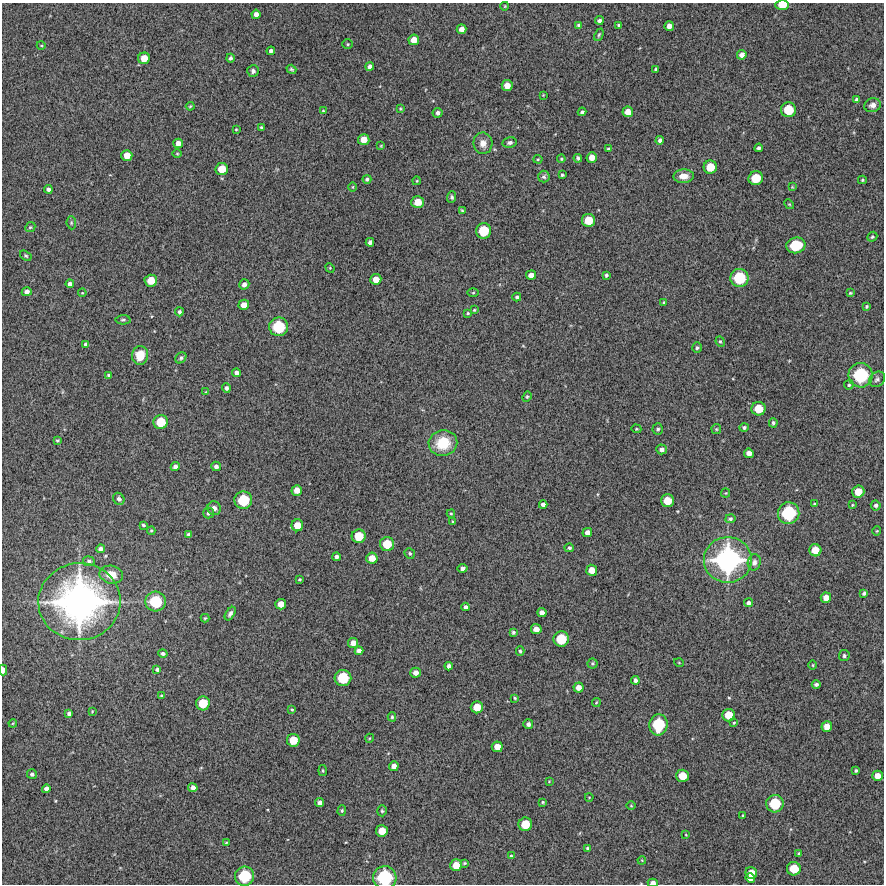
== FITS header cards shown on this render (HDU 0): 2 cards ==
NAXIS1  =                  882 /Length X axis
NAXIS2  =                  882 /Length Y axis

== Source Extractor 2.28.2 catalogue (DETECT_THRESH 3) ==
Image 882 x 882 px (HDU 0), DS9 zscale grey, 1 PNG px = 1 image px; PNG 886 x 886 px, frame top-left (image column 1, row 882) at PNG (2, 3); each listed source drawn as its Kron ellipse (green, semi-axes under 4 px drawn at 4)
Background 12900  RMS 340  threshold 1030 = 3 sigma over >= 5 px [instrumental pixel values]
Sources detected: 235; all 235 listed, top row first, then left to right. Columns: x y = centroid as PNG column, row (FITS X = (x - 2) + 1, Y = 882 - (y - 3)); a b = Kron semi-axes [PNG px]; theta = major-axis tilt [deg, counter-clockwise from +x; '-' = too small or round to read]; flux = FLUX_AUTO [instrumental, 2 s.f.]
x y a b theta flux
782 5 7 5 0 3.2e+05
505 6 4 2 - 1.7e+04
256 14 4 4 - 9.6e+04
599 20 4 4 - 5.9e+04
579 25 4 4 - 4.5e+04
619 25 3 3 - 3.5e+04
669 26 5 5 - 1.3e+05
461 29 5 4 - 1.2e+05
599 35 6 3 65 2.9e+04
414 40 5 5 - 2.0e+05
348 44 5 5 - 3.3e+04
41 45 4 3 - 2.0e+04
271 51 4 3 - 6.2e+04
742 55 5 4 - 1.2e+05
144 58 6 5 - 2.6e+05
231 58 4 4 - 4.8e+04
370 66 4 4 - 7.9e+04
291 69 5 3 - 3.4e+04
656 69 4 3 - 3.1e+04
253 71 6 5 - 6.3e+04
507 86 5 5 - 2.1e+05
543 95 3 3 - 1.7e+04
857 100 4 4 - 6.8e+04
872 105 8 7 - 1.1e+05
190 106 4 3 - 2.6e+04
400 109 3 3 - 2.4e+04
788 110 7 7 - 5.3e+05
323 111 4 4 - 2.9e+04
582 112 4 3 - 5.0e+04
628 112 5 5 - 2.1e+05
438 113 5 5 - 8.2e+04
261 128 3 3 - 3.7e+04
236 129 3 2 - 1.9e+04
364 140 5 5 - 2.3e+05
660 140 4 4 - 6.6e+04
178 143 5 5 - 1.4e+05
483 143 11 9 -83 1.9e+05
510 143 7 5 9 6.9e+04
381 146 4 4 - 1.9e+04
759 148 4 4 - 5.8e+04
609 149 4 3 - 4.3e+04
177 154 4 3 - 2.0e+04
127 155 5 5 - 2.3e+05
592 157 5 5 - 1.9e+05
578 158 4 4 - 4.7e+04
538 159 4 4 - 2.4e+04
561 159 4 3 - 2.5e+04
710 167 6 6 - 3.9e+05
222 169 6 6 - 3.1e+05
562 175 3 3 - 2.8e+04
684 176 10 7 1 2.0e+05
544 177 6 6 - 5.2e+04
756 178 7 7 - 4.8e+05
367 179 4 4 - 5.4e+04
862 180 4 4 - 3.1e+04
416 181 4 3 - 1.9e+04
353 187 5 3 - 2.2e+04
792 187 4 4 - 1.9e+04
48 189 4 4 - 7.7e+04
452 197 6 4 86 4.3e+04
418 202 6 6 - 2.7e+05
789 204 5 4 - 2.6e+04
462 211 4 2 - 2.4e+04
588 220 7 6 - 4.0e+05
71 223 6 4 -84 3.6e+04
30 227 5 4 - 3.2e+04
484 231 7 7 - 5.9e+05
872 237 5 4 - 3.4e+04
370 242 4 4 - 7.5e+04
796 245 10 8 13 7.9e+05
26 256 6 4 -31 3.5e+04
330 268 5 4 - 2.4e+04
531 275 5 4 - 1.5e+05
606 275 4 4 - 4.2e+04
739 278 9 9 - 8.3e+05
376 279 5 5 - 2.2e+05
151 281 6 6 - 3.3e+05
70 284 4 4 - 7.4e+04
244 284 5 5 - 9.7e+04
27 292 5 4 - 9.7e+04
82 293 4 3 - 1.9e+04
473 293 6 4 1 2.7e+04
850 293 4 4 - 2.6e+04
517 297 4 4 - 3.9e+04
664 302 4 3 - 2.9e+04
244 305 5 5 - 1.8e+05
866 306 4 3 - 2.8e+04
474 310 4 4 - 2.5e+04
179 312 4 4 - 4.7e+04
468 313 4 3 - 2.3e+04
123 320 7 4 1 4.3e+04
279 327 9 9 - 8.4e+05
720 342 5 4 - 3.3e+04
86 344 4 4 - 5.7e+04
697 348 5 4 - 3.9e+04
140 355 9 8 - 4.3e+05
181 358 6 4 46 4.3e+04
237 373 4 4 - 8.8e+04
109 375 4 3 - 4.7e+04
861 375 12 12 - 1.2e+06
877 379 9 7 41 6.7e+04
849 385 5 4 - 3.7e+04
226 388 4 4 - 5.4e+04
206 392 4 4 - 2.0e+04
527 397 5 4 - 3.0e+04
759 409 7 7 - 4.1e+05
161 422 7 7 - 4.8e+05
773 423 4 4 - 4.5e+04
744 427 4 4 - 4.3e+04
636 429 5 4 - 2.4e+04
658 429 5 5 - 4.7e+04
716 429 5 5 - 3.0e+04
57 440 3 2 - 2.4e+04
443 443 14 13 - 6.7e+05
661 449 5 5 - 8.2e+04
749 453 5 4 - 1.4e+05
216 466 5 4 - 6.5e+04
175 467 5 4 - 8.6e+04
297 490 5 5 - 1.8e+05
858 492 6 6 - 2.7e+05
726 493 4 4 - 2.3e+04
119 499 6 5 - 6.8e+04
243 500 9 8 - 7.2e+05
667 501 6 6 - 3.6e+05
815 504 4 3 - 3.6e+04
543 505 4 4 - 7.6e+04
852 505 3 3 - 2.0e+04
876 505 5 5 - 4.8e+04
214 508 7 6 - 1.2e+05
208 513 5 5 - 5.5e+04
789 513 11 10 - 1.1e+06
451 514 4 3 - 2.2e+04
730 519 5 4 - 4.6e+04
453 522 3 3 - 2.8e+04
143 525 3 3 - 3.3e+04
297 525 6 6 - 2.6e+05
151 531 4 4 - 2.8e+04
877 531 4 4 - 2.4e+04
587 533 5 4 - 1.3e+05
189 535 4 4 - 5.7e+04
359 536 7 7 - 4.3e+05
387 544 7 7 - 4.4e+05
569 548 5 4 - 4.4e+04
100 549 4 4 - 8.1e+04
815 550 6 6 - 3.0e+05
410 554 5 5 - 4.2e+04
336 557 4 4 - 7.5e+04
372 558 5 5 - 2.2e+05
728 560 24 23 - 3.6e+06
89 561 6 5 - 5.5e+04
754 562 8 6 78 1.1e+05
463 568 5 4 - 7.2e+04
592 570 5 5 - 2.1e+05
111 575 12 9 -12 3.0e+05
299 579 3 3 - 2.4e+04
864 593 4 3 - 4.9e+04
826 598 5 5 - 1.7e+05
155 601 10 10 - 8.7e+05
79 602 41 38 4 8.8e+06
749 603 4 4 - 7.1e+04
281 604 5 5 - 2.0e+05
465 607 4 4 - 6.9e+04
542 613 4 4 - 1.2e+05
230 614 7 4 57 6.3e+04
205 618 4 4 - 2.5e+04
536 629 5 5 - 1.7e+05
513 632 4 3 - 4.1e+04
561 639 8 7 - 5.8e+05
353 643 5 5 - 1.7e+05
359 651 4 4 - 9.6e+04
520 651 4 3 - 3.4e+04
163 653 5 4 - 4.8e+04
844 656 5 5 - 4.8e+04
592 663 5 5 - 3.7e+04
679 663 5 3 - 1.8e+04
813 665 4 3 - 2.1e+04
449 666 4 4 - 8.4e+04
3 670 5 3 - 1.2e+05
157 670 4 4 - 6.3e+04
416 673 5 5 - 1.2e+05
343 678 8 8 - 6.8e+05
635 680 4 3 - 6.0e+04
816 684 4 4 - 5.0e+04
579 687 5 5 - 1.4e+05
161 696 4 4 - 4.0e+04
515 698 3 2 - 2.5e+04
596 702 5 3 - 2.0e+04
203 703 7 7 - 4.5e+05
477 707 6 6 - 3.1e+05
292 710 4 4 - 2.9e+04
92 711 4 3 - 2.0e+04
69 714 4 4 - 5.7e+04
729 715 6 6 - 3.5e+05
392 717 4 4 - 3.3e+04
13 723 4 3 - 2.0e+04
734 723 4 3 - 2.2e+04
528 724 5 5 - 6.9e+04
658 725 10 9 - 9.0e+05
827 726 5 5 - 2.0e+05
370 738 4 3 - 1.8e+04
293 740 6 6 - 3.7e+05
497 747 5 5 - 2.0e+05
394 766 5 4 - 1.2e+05
323 771 5 3 - 2.5e+04
856 771 3 3 - 3.0e+04
32 774 5 4 - 5.9e+04
682 776 6 6 - 3.4e+05
877 776 5 5 - 1.7e+05
549 781 4 3 - 1.9e+04
193 788 4 4 - 1.0e+05
46 789 4 4 - 8.6e+04
589 797 4 3 - 1.6e+04
543 802 3 3 - 2.4e+04
320 803 4 4 - 9.6e+04
775 804 9 8 - 7.0e+05
631 806 5 3 - 1.9e+04
342 811 5 4 - 3.2e+04
382 811 5 4 - 3.3e+04
743 816 3 3 - 3.1e+04
525 824 7 6 - 4.1e+05
382 831 6 6 - 2.8e+05
686 835 4 2 - 1.2e+04
226 843 4 4 - 2.2e+04
588 848 4 3 - 4.3e+04
799 853 3 3 - 3.0e+04
511 856 4 4 - 3.6e+04
642 860 4 3 - 2.0e+04
464 863 4 3 - 2.6e+04
456 865 6 5 - 2.7e+05
794 869 7 7 - 4.4e+05
751 873 6 5 - 2.6e+05
245 876 9 9 - 8.8e+05
385 877 12 11 - 1.3e+06
750 878 5 4 - 1.5e+05
653 883 5 3 - 1.1e+05
At the frame edge (FLAGS 8, measured only in part): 4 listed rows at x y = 782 5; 3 670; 385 877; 653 883